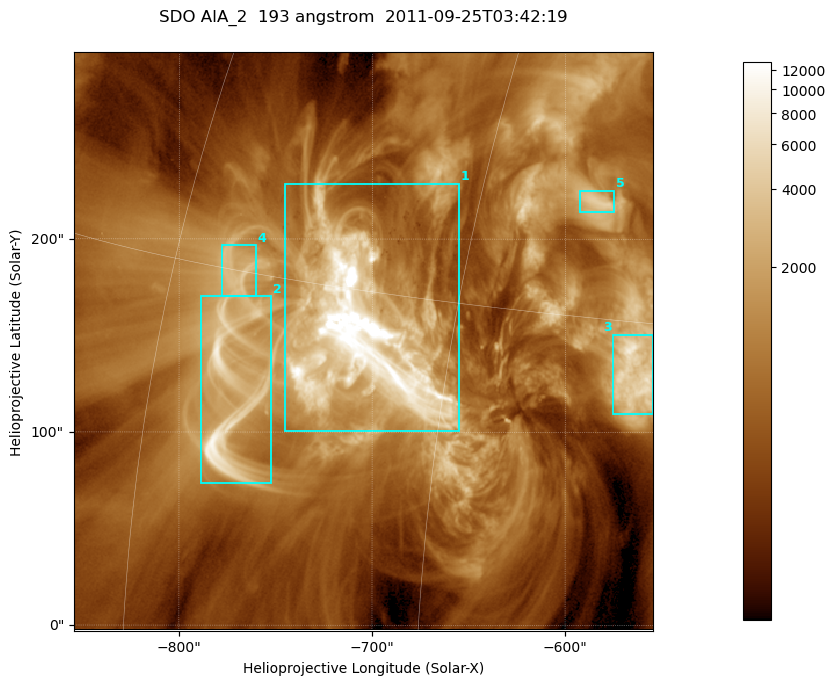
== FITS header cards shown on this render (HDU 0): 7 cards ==
TELESCOP= 'SDO     '           /
INSTRUME= 'AIA_2   '           /
WAVELNTH=                  193 /
WAVEUNIT= 'angstrom'           /
DATE-OBS= '2011-09-25T03:42:19.84' /
CTYPE1  = 'HPLN-TAN'           /
CTYPE2  = 'HPLT-TAN'           /

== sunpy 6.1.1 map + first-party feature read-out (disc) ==
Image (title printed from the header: SDO AIA_2  193 angstrom  2011-09-25T03:42:19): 499 x 499 px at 0.601 arcsec/px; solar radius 957 arcsec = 1592 px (partial field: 3.1% of the solar disc is inside the frame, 100% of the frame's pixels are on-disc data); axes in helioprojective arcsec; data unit not stated in the header (colour bar unlabelled)
Orientation: roll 0.0578 deg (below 1 deg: not rotated)
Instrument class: DISC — disc imager (sunpy class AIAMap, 193 A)
Bright regions (active regions / flare kernels): reference = the on-disc median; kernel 5 px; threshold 5 sigma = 2231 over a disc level ~664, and >= 1.15x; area >= 249 px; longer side >= 6 px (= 3.6 arcsec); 5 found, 5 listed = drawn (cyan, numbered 1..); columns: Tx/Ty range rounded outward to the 2 arcsec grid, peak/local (2 s.f.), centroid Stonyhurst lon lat
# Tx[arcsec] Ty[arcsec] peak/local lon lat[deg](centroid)
1 -746..-654 100..230 47 -49 +14
2 -790..-752 72..170 15 -55 +11
3 -576..-554 110..152 11 -37 +13
4 -778..-760 170..198 5.6 -56 +15
5 -594..-574 214..226 6.5 -40 +19